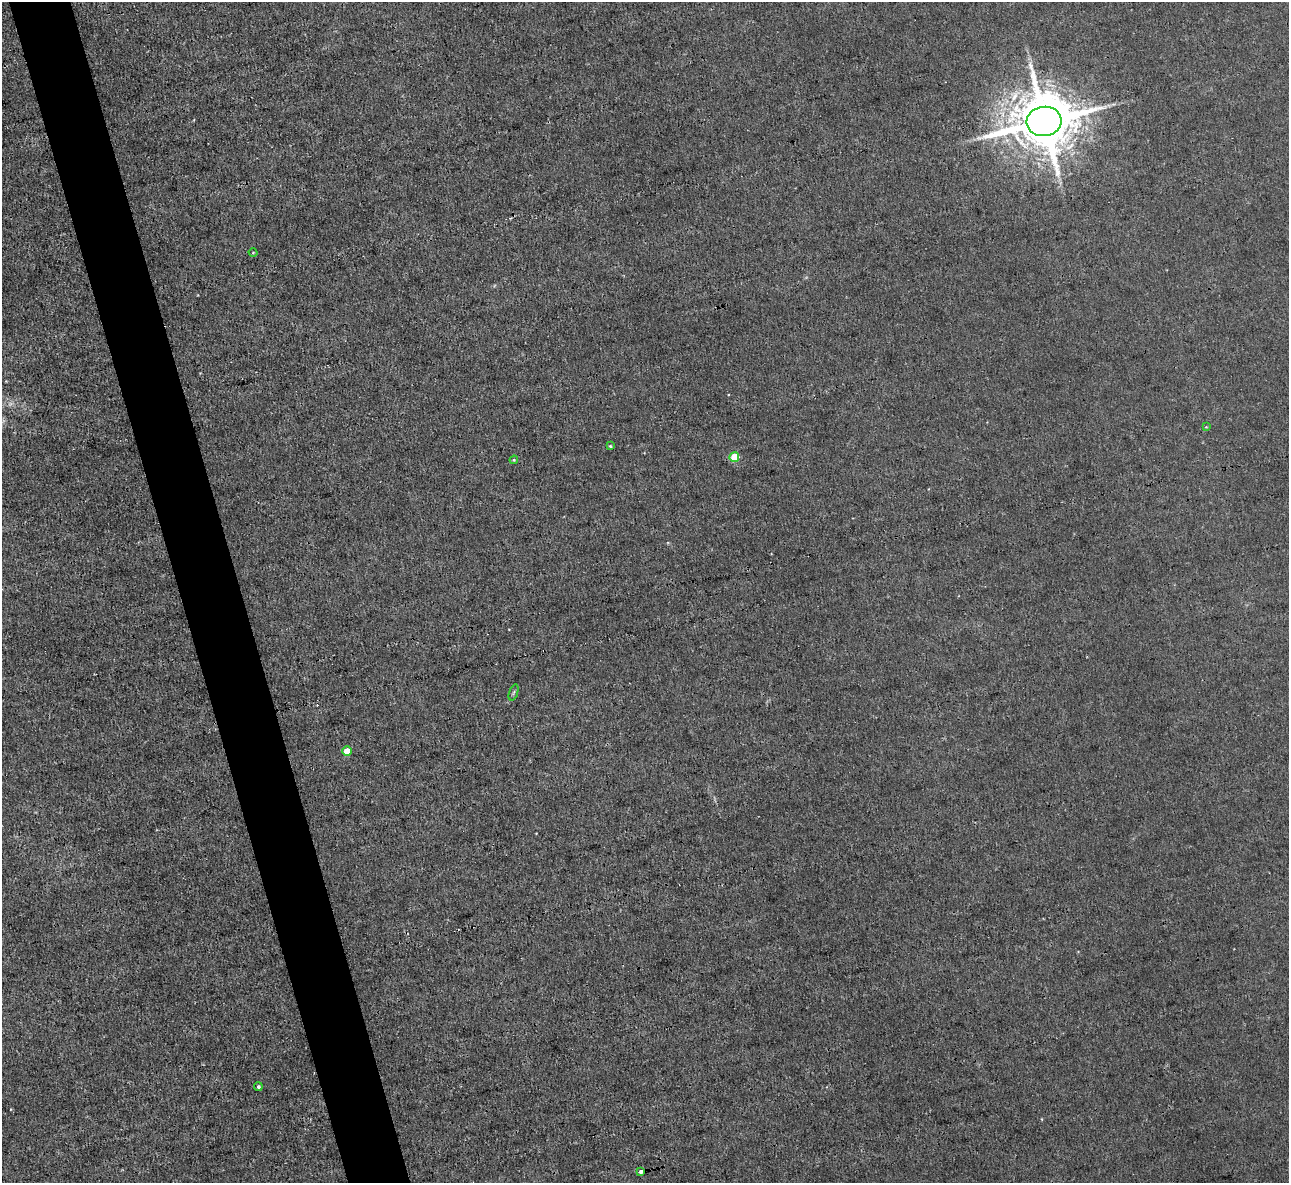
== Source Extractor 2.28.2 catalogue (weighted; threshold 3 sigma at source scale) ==
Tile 11 of 4 x 4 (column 3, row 3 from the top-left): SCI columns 2574-3860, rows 1326-2506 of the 5146 x 5131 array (HDU 1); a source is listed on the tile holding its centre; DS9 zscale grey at full resolution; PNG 1291 x 1185 px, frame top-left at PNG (2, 2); each listed source drawn as its Kron ellipse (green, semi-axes under 4 px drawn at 4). Shown black and unused: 5% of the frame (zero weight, under 3 of 4 exposures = <1% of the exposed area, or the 3 px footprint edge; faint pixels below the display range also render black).
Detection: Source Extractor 2.28.2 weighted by HDU 2 'WHT'; one run over the whole footprint, this tile lists its part. Background 0.00342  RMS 0.0017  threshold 0.00747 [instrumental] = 3 sigma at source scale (4.5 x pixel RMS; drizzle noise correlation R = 1.50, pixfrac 1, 0.05/0.05 arcsec/px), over >= 5 px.
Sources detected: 12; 1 too faint to see at this stretch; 1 cosmic-ray / hot-pixel residue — neither listed nor drawn; the other 10 listed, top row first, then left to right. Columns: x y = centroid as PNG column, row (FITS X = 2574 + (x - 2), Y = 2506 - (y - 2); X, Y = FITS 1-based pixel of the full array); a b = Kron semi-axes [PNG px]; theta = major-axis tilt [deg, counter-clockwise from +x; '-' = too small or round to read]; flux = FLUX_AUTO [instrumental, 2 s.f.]
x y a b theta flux
1044 121 17 14 6 1300
253 253 4 3 - 0.13
1206 427 4 4 - 0.13
610 446 4 4 - 0.24
734 457 5 5 - 4.6
514 460 4 4 - 0.19
514 692 8 3 71 0.27
347 751 5 4 - 2.6
258 1087 4 4 - 0.37
641 1171 4 3 - 0.67
Overlapping masked pixels (flux is a lower limit): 2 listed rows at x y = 1044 121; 641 1171